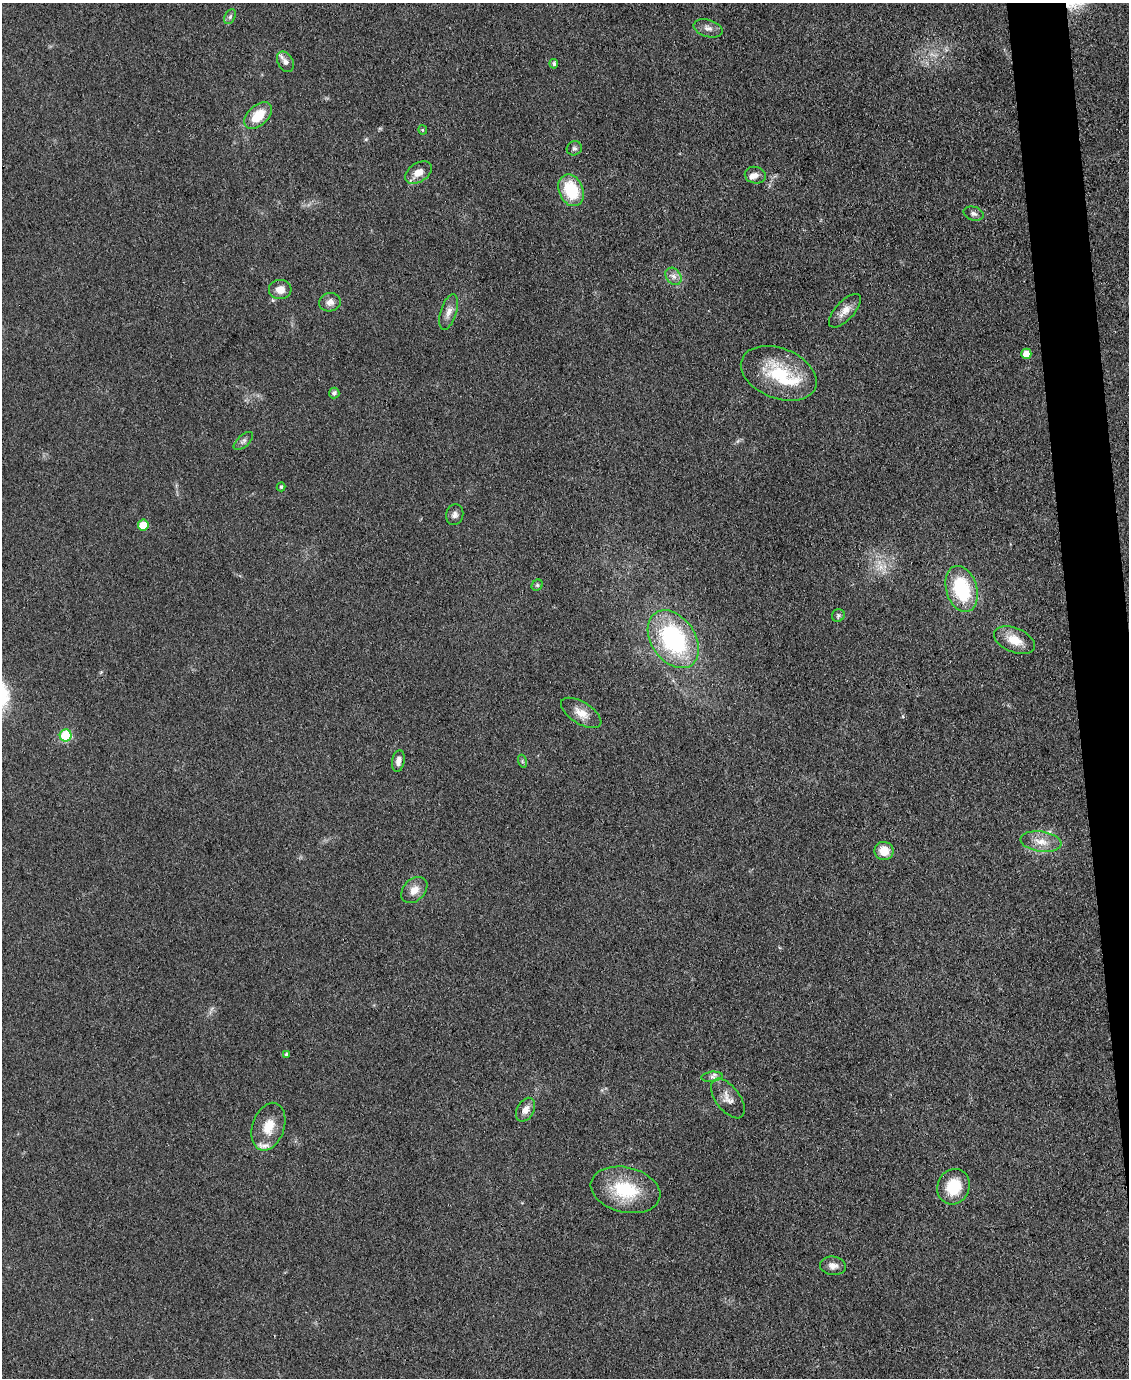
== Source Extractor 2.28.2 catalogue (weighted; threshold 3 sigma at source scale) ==
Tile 6 of 4 x 3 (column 2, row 2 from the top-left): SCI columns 1128-2254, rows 1608-2983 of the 4509 x 4485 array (HDU 1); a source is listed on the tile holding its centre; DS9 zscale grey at full resolution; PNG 1131 x 1380 px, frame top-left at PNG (2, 3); each listed source drawn as its Kron ellipse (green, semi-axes under 4 px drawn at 4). Shown black and unused: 4% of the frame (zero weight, under 3 of 4 exposures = <1% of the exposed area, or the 3 px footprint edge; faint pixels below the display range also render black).
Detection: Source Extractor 2.28.2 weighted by HDU 2 'WHT'; one run over the whole footprint, this tile lists its part. Background 0.0813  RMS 0.0064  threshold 0.0286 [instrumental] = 3 sigma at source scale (4.5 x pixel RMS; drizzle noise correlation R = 1.50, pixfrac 1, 0.05/0.05 arcsec/px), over >= 5 px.
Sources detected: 47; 4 inside a brighter listed object's ellipse — not listed separately; the other 43 listed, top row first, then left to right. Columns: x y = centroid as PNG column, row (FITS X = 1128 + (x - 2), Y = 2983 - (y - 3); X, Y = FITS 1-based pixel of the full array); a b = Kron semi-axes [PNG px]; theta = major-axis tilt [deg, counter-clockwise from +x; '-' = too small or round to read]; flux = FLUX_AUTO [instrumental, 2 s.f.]
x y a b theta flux
230 17 8 5 63 1.6
708 28 15 8 -16 3.9
285 62 11 7 -61 3.3
554 64 5 4 - 1.6
258 115 16 10 44 16
423 130 4 4 - 0.75
574 148 7 7 - 1.8
419 172 14 9 34 7.3
755 175 10 8 -13 3.1
571 190 16 12 -67 28
974 214 10 6 -17 2.2
673 276 9 7 -52 3
280 289 11 9 4 5.8
330 302 11 9 12 3.8
845 311 21 9 47 6.3
449 312 18 8 72 4.8
1026 354 5 5 - 9.1
779 373 39 25 -21 36
334 393 5 5 - 1.8
243 441 12 6 42 2.2
281 487 4 4 - 0.79
455 515 10 8 74 2.7
143 525 5 5 - 12
537 585 6 5 - 1.1
962 589 24 15 -73 43
838 615 6 6 - 1.3
673 639 32 22 -55 82
1015 640 21 12 -22 11
581 713 23 11 -32 7.8
66 735 6 6 - 30
398 761 11 6 80 3.4
522 761 6 4 -72 0.88
1041 842 20 10 -8 8.4
884 851 9 9 - 9.7
414 890 15 11 45 6.4
286 1054 4 3 - 1
712 1077 11 5 6 2.1
728 1098 23 12 -53 6.2
526 1110 13 8 62 4.9
268 1127 25 16 71 14
953 1187 18 16 64 20
625 1190 35 22 -14 34
833 1266 13 9 -8 4.1